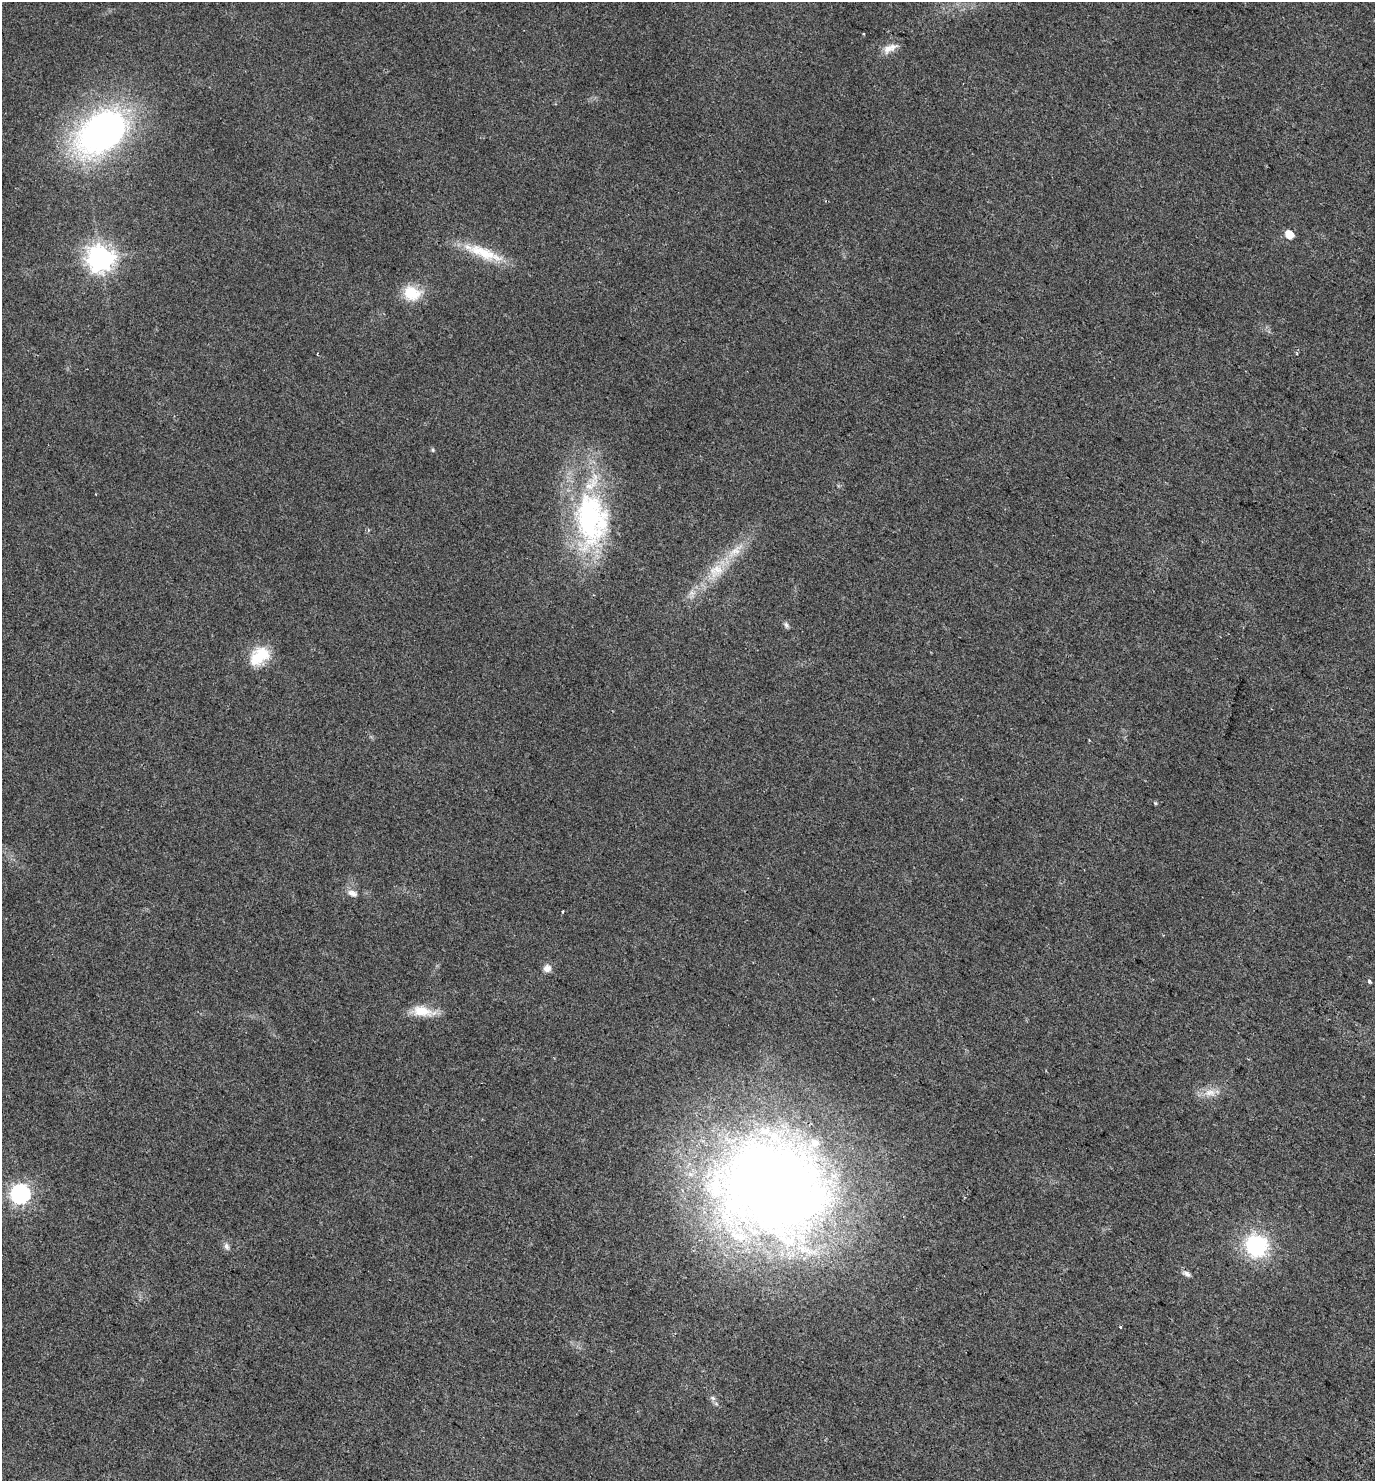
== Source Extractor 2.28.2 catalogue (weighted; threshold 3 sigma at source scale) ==
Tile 6 of 4 x 4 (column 2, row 2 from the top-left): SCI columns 1642-3014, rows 3022-4500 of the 6096 x 6036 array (HDU 1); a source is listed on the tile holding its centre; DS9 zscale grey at full resolution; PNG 1377 x 1483 px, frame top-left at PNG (2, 2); no overlay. Shown black and unused: <1% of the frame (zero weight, under 2 of 3 exposures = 4% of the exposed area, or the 3 px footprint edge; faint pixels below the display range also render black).
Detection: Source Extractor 2.28.2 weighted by HDU 2 'WHT'; one run over the whole footprint, this tile lists its part. Background 0.0256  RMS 0.0054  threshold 0.0245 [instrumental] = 3 sigma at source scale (4.5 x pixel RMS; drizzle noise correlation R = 1.50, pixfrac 1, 0.0396/0.0396 arcsec/px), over >= 5 px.
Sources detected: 32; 2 cosmic-ray / hot-pixel residue — not listed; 3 inside a brighter listed object's ellipse — not listed separately; the other 27 listed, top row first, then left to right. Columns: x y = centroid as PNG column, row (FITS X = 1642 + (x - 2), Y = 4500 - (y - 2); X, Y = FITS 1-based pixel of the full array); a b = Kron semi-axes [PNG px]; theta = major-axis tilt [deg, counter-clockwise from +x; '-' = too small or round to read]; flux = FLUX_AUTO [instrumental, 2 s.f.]
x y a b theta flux
863 34 3 3 - 0.76
890 48 21 9 24 4.9
102 132 50 33 38 200
1289 234 7 6 - 8
483 252 58 13 -21 19
100 258 11 11 - 270
412 293 22 17 -13 14
433 450 5 5 - 0.68
589 517 85 42 -88 100
735 551 30 11 39 11
716 571 24 18 39 13
786 625 8 5 -67 1.2
259 656 28 18 38 15
1155 803 4 4 - 0.53
354 894 11 8 -54 2.6
563 911 4 2 - 0.38
547 968 10 9 - 3
1369 981 4 3 - 1.8
422 1011 29 12 -9 11
1210 1093 18 10 1 5.7
773 1189 131 103 -21 570
20 1194 9 9 - 130
226 1246 11 6 -67 1.9
1256 1246 25 23 -54 40
1187 1274 10 6 -40 1.9
1120 1327 3 3 - 0.63
713 1398 8 5 -27 1.3